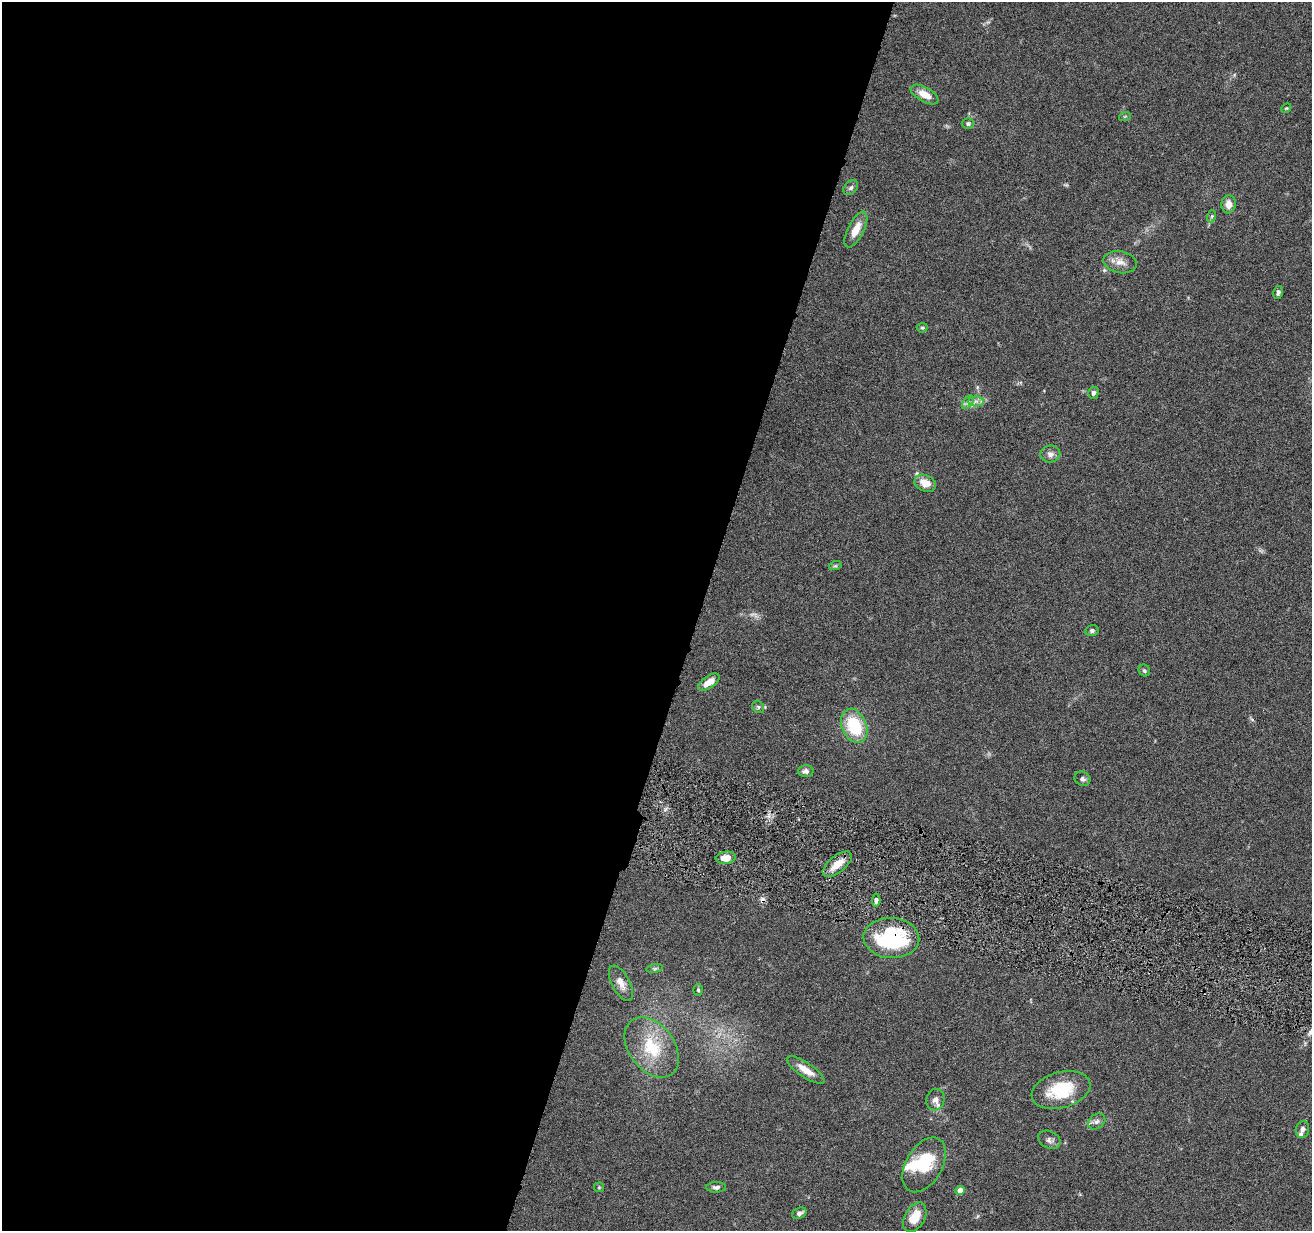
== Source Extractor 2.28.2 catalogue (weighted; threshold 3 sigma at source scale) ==
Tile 5 of 4 x 4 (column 1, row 2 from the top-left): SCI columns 3-1312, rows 2712-3940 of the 5244 x 5296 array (HDU 1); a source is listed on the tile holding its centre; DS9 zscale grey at full resolution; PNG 1314 x 1233 px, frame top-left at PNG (2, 2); each listed source drawn as its Kron ellipse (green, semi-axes under 4 px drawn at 4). Shown black and unused: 53% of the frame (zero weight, under 4 of 8 exposures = <1% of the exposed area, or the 3 px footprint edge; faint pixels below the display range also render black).
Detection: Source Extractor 2.28.2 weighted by HDU 2 'WHT'; one run over the whole footprint, this tile lists its part. Background 0.0779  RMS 0.0044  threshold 0.0181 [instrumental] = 3 sigma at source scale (4.09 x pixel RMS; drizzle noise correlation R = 1.36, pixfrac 0.8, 0.05/0.05 arcsec/px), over >= 5 px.
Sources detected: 49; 1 too faint to see at this stretch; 1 cosmic-ray / hot-pixel residue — neither listed nor drawn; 3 inside a brighter listed object's ellipse — not listed separately; the other 44 listed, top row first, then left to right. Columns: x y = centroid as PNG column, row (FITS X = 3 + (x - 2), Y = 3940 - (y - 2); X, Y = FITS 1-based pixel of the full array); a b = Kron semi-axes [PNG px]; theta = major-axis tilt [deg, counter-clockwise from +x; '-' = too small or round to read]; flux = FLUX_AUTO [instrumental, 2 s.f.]
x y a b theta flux
925 94 15 7 -29 4.9
1286 108 5 4 - 0.46
1125 116 6 3 19 0.45
968 124 6 5 - 0.91
851 188 8 6 45 1.1
1229 204 9 7 85 3.3
1212 216 6 4 72 0.59
856 229 20 8 63 5.4
1120 262 17 11 -12 3.9
1278 292 6 4 79 1.1
922 328 5 5 - 0.54
1093 393 6 5 - 1.2
976 401 8 5 0 1.4
968 402 7 4 56 1.1
1050 454 10 8 7 2
925 483 11 8 -24 5.7
835 566 6 4 17 0.57
1092 631 6 5 - 0.86
1144 670 6 5 - 0.76
709 682 12 6 35 4.4
758 707 6 5 - 0.81
854 726 18 12 -67 22
806 771 7 6 - 1.7
1082 779 8 7 - 1.3
726 858 10 6 7 4.4
837 864 17 8 38 6.2
876 900 7 4 86 1.2
891 938 28 20 -3 37
655 969 8 4 9 0.78
621 983 19 9 -62 3.5
698 990 6 5 - 0.67
652 1047 34 22 -53 18
806 1070 22 7 -34 5.3
1061 1090 30 18 15 19
935 1100 11 9 74 2.6
1097 1121 9 7 37 1.5
1302 1130 8 6 78 1.4
1049 1140 12 8 -25 1.8
924 1165 30 18 60 17
599 1187 5 5 - 0.45
716 1187 10 5 1 1.4
960 1190 5 4 - 4.1
799 1213 7 5 22 1.4
915 1217 16 10 60 6.7
Overlapping masked pixels (flux is a lower limit): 1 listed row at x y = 891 938